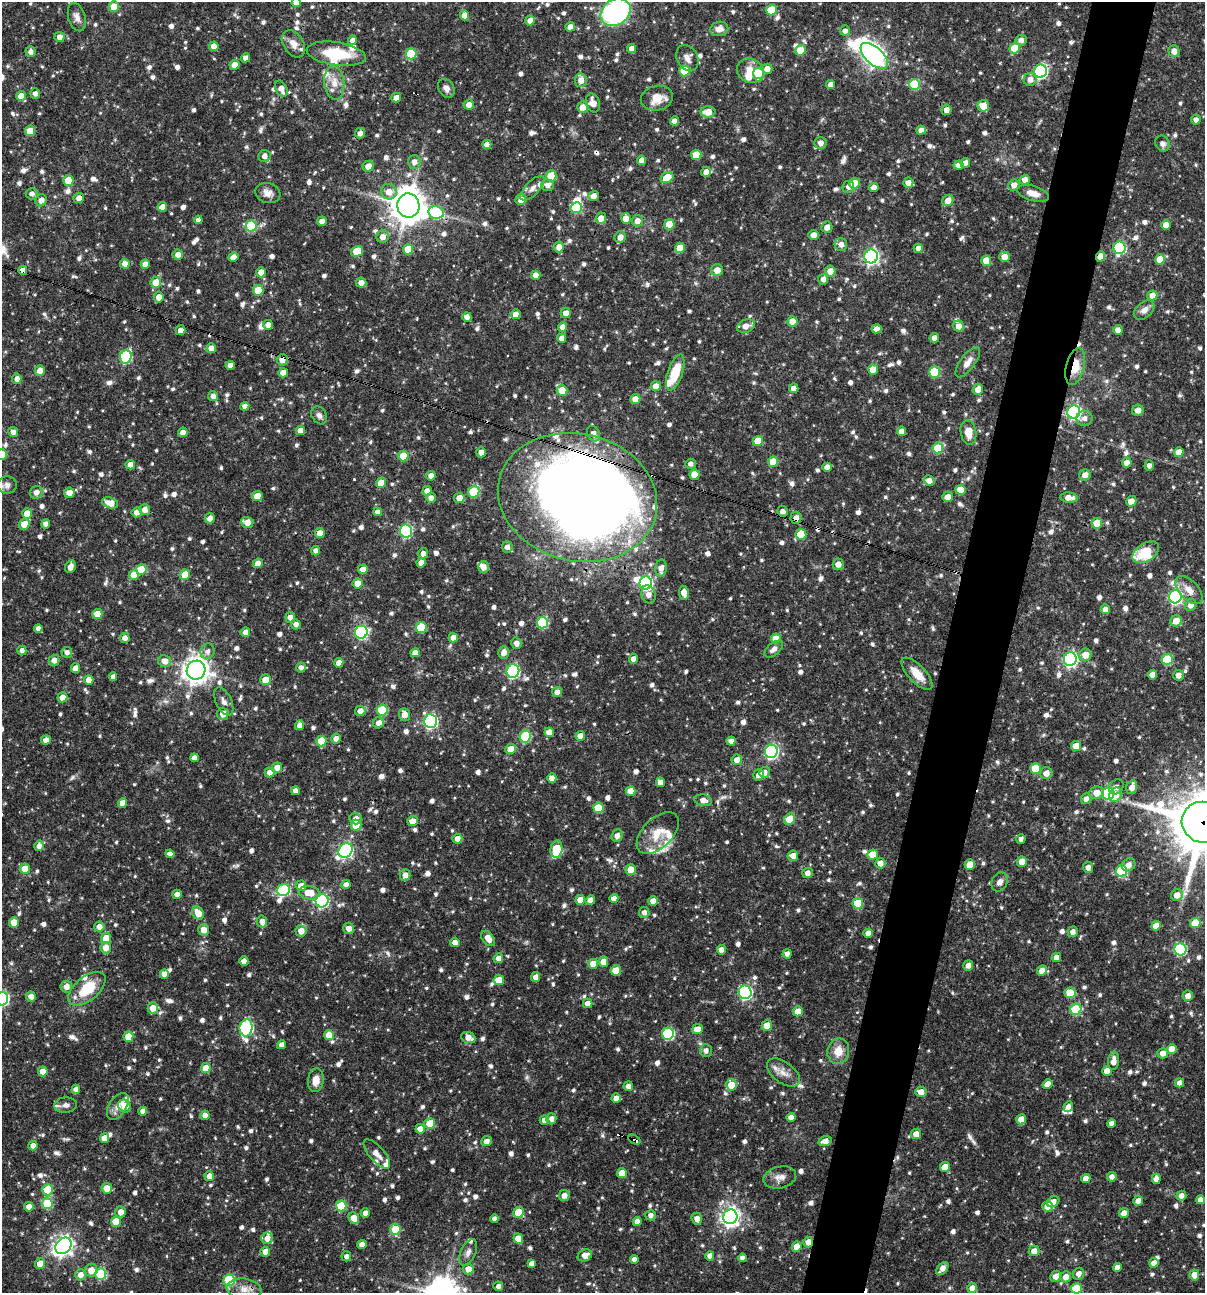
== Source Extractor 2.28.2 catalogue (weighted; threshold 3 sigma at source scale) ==
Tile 10 of 4 x 4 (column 2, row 3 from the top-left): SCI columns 1454-2656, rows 1293-2583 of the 5187 x 5168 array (HDU 1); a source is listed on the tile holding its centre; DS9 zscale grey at full resolution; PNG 1207 x 1295 px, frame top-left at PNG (2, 2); each listed source drawn as its Kron ellipse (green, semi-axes under 4 px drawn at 4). Shown black and unused: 5% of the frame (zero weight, under 3 of 4 exposures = <1% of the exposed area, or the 3 px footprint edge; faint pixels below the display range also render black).
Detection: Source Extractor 2.28.2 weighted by HDU 2 'WHT'; one run over the whole footprint, this tile lists its part. Background 0.066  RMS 0.0035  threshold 0.0157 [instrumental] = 3 sigma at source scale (4.5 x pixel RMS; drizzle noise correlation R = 1.50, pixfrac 1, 0.05/0.05 arcsec/px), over >= 5 px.
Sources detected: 1133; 3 inside a brighter object's white glare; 8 cosmic-ray / hot-pixel residue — neither listed nor drawn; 26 inside a brighter listed object's ellipse — not listed separately; of the other 1096, all 500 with FLUX_AUTO >= 1.51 (the completeness limit of this list) listed and drawn (596 fainter detections not listed), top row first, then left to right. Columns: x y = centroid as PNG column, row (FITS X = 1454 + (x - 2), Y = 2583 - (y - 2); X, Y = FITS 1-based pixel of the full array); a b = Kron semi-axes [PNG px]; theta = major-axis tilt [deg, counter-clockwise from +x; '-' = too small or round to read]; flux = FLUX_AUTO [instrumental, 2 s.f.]
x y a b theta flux
296 2 5 4 - 3.4
114 7 5 5 - 6.6
771 10 5 5 - 12
615 12 16 12 35 59
465 15 5 4 - 2.9
77 17 14 8 -74 2.1
530 20 5 5 - 2.3
570 27 5 5 - 2.2
719 29 9 7 11 2.4
845 31 5 5 - 1.6
59 37 5 5 - 2.4
352 40 5 4 - 1.7
1021 40 6 5 - 1.8
293 44 14 10 -58 3
214 46 5 4 - 3.6
632 48 4 4 - 2.2
1015 48 5 5 - 9.6
800 50 5 5 - 7.2
1174 51 6 5 - 2.4
31 52 5 5 - 1.6
336 54 30 11 -8 13
411 54 5 5 - 14
874 56 17 8 -41 200
246 58 4 4 - 2.1
687 58 14 10 -62 2.5
234 65 5 5 - 2.6
767 69 5 5 - 2.5
684 71 5 5 - 12
750 71 14 12 -28 4.6
1041 71 6 6 - 61
759 73 5 5 - 12
1030 79 6 6 - 2.3
581 80 7 6 - 2.8
334 83 17 10 -85 4.5
914 84 5 5 - 17
831 85 4 4 - 2.6
446 88 10 7 -56 1.9
281 89 9 5 -64 2.8
35 93 5 5 - 1.5
21 96 5 5 - 3.8
396 98 5 4 - 2.6
657 98 16 12 12 5.8
593 103 10 6 -70 3.5
469 105 5 5 - 2.2
983 106 6 5 - 5.7
583 107 5 5 - 3.1
946 110 5 5 - 2.1
708 112 7 5 1 4.5
1196 120 5 5 - 1.6
674 121 4 4 - 2
921 130 5 4 - 2.2
30 131 5 5 - 6.6
360 133 5 5 - 1.8
821 143 6 6 - 2
1162 143 8 7 - 1.6
487 145 4 4 - 2.3
696 155 5 5 - 5.9
264 156 6 6 - 1.6
642 160 4 4 - 2.7
414 162 7 6 - 2
965 163 5 4 - 2.9
958 165 5 4 - 2.5
368 166 5 5 - 3.6
706 172 5 5 - 2.5
551 176 5 5 - 8.2
667 177 6 5 - 7.7
68 180 5 5 - 6.5
1025 180 5 5 - 2.4
855 183 5 5 - 8.4
908 183 5 5 - 2.5
547 185 6 5 - 1.8
1014 185 6 5 - 2.3
848 187 6 5 - 1.5
874 187 5 4 - 2.3
532 188 16 7 46 2
389 192 8 7 - 3.4
268 193 13 10 -17 2.6
1033 193 16 7 -17 3.3
32 194 6 5 - 1.6
593 196 5 5 - 2.2
79 198 5 5 - 2
41 200 6 5 - 2.5
521 200 5 5 - 2.7
948 201 6 5 - 3.7
408 206 12 11 - 630
162 207 5 4 - 3
576 208 6 5 - 17
436 212 8 6 -10 26
601 218 6 5 - 3
626 218 5 5 - 3.6
198 220 4 4 - 1.9
322 221 5 4 - 2.1
637 221 6 5 - 2.5
669 224 5 5 - 9.7
1166 225 5 4 - 3.3
251 226 5 5 - 19
827 227 5 5 - 2.6
814 235 5 4 - 2.8
383 237 6 6 - 2.8
620 237 6 5 - 2.8
841 244 6 6 - 2
559 247 5 5 - 2.4
680 248 5 5 - 5.1
918 248 4 4 - 2.4
1120 248 6 6 - 38
408 249 5 5 - 7.7
357 251 6 5 - 8.6
178 255 5 5 - 2.3
871 256 7 6 - 85
1100 256 5 4 - 3.4
233 257 5 4 - 2.7
1004 257 5 5 - 2.9
1160 259 5 5 - 6.5
986 261 5 5 - 6
125 264 5 4 - 2.6
145 264 4 4 - 3
23 270 4 4 - 2.5
717 270 6 6 - 2.8
830 271 5 5 - 3.1
261 272 5 5 - 2.7
536 275 4 4 - 2.3
823 279 5 5 - 1.8
156 282 5 5 - 6.5
361 283 5 5 - 2.3
258 290 5 5 - 9.9
1152 295 5 5 - 2.7
159 297 5 5 - 2.5
1144 310 12 7 42 2.2
566 313 5 5 - 2.5
516 314 5 5 - 2.6
467 317 5 4 - 2.4
792 321 5 5 - 5
268 325 5 4 - 1.9
746 326 9 6 20 3.1
959 326 6 5 - 2.8
563 327 5 4 - 2.7
877 329 5 4 - 2.5
181 330 5 5 - 2.3
1118 330 5 4 - 2.3
562 338 4 4 - 2.2
934 338 5 5 - 2.2
211 348 5 5 - 3.5
126 357 7 6 - 27
282 360 5 5 - 2.8
968 362 18 7 53 2.7
230 365 4 4 - 2.1
1075 366 19 9 76 6.4
40 370 5 5 - 2.7
873 370 5 5 - 5.2
935 372 5 5 - 18
283 373 5 4 - 3.2
675 373 19 7 71 10
17 379 5 4 - 2.3
656 386 5 5 - 3.7
794 388 4 4 - 2.7
978 389 5 5 - 2.7
562 390 5 5 - 5.3
213 396 5 5 - 1.8
635 399 5 5 - 3.1
245 406 4 4 - 2
1138 410 6 5 - 2.6
1074 412 6 6 - 64
319 415 9 7 -59 1.5
1084 418 8 7 - 1.8
300 431 4 4 - 2.5
902 431 5 4 - 2.5
13 432 5 5 - 1.8
183 432 5 4 - 2.3
968 432 12 7 -80 4.2
593 434 8 6 -60 1.9
758 441 5 5 - 5.9
938 448 5 5 - 11
481 452 5 5 - 2.4
1179 452 5 5 - 4.2
2 454 5 5 - 4.8
403 456 5 5 - 8.1
773 462 5 5 - 7.5
1127 463 5 5 - 2.7
690 464 5 5 - 1.5
130 465 5 4 - 2.6
1149 465 5 4 - 1.5
827 467 4 4 - 2.3
694 474 5 5 - 5.7
1085 475 6 5 - 2.3
431 476 5 4 - 2.1
929 480 5 5 - 2.5
381 483 5 5 - 5.2
7 485 9 9 - 1.6
960 490 5 5 - 5.6
427 491 5 4 - 2
36 492 6 6 - 2.1
474 492 6 5 - 16
69 493 5 5 - 3
257 496 5 5 - 4
577 497 80 63 -13 580
947 497 5 5 - 2.8
431 498 5 5 - 1.8
459 498 5 5 - 3.6
1069 498 8 5 -6 2.9
1131 501 5 5 - 3.4
110 503 8 5 -16 4.3
144 510 5 5 - 2.2
783 511 5 5 - 1.9
137 512 5 5 - 2.5
378 512 4 4 - 1.6
27 514 5 5 - 6.1
210 518 5 5 - 2.4
796 518 6 5 - 1.8
247 522 6 5 - 3.2
1097 523 5 5 - 5.9
24 524 6 5 - 6.3
46 524 4 4 - 1.9
406 531 6 6 - 37
320 533 5 5 - 3
801 534 5 5 - 10
507 547 5 5 - 1.7
316 551 5 4 - 1.6
1146 552 15 9 33 13
423 553 5 5 - 1.9
258 563 5 4 - 2.1
421 563 4 4 - 2.2
838 564 5 5 - 2.4
70 567 6 5 - 2
483 567 6 5 - 2.6
661 568 8 6 84 2.4
363 569 5 4 - 2.5
141 570 5 5 - 8.4
134 575 5 5 - 5
185 575 5 5 - 8.2
358 583 5 5 - 4.7
646 583 6 6 - 54
1189 590 17 9 -46 3.7
684 593 7 5 -82 2.8
648 595 9 7 -72 2.3
1175 597 6 6 - 63
1191 605 6 5 - 2.7
1105 609 5 4 - 2.2
97 614 5 5 - 5.7
290 617 5 5 - 1.8
1176 621 6 5 - 4.1
542 623 6 5 - 25
296 624 5 5 - 1.7
421 627 5 5 - 11
38 628 4 4 - 1.6
245 632 5 4 - 2.4
361 632 6 6 - 49
125 638 5 5 - 2.3
453 638 5 4 - 2.8
776 639 5 5 - 5.5
516 643 6 5 - 1.8
774 649 11 6 40 1.8
22 650 5 4 - 1.6
207 651 8 7 - 1.7
67 652 5 5 - 1.6
504 652 6 5 - 2.3
415 653 5 4 - 2.8
1085 655 6 6 - 4.2
634 659 5 4 - 2.3
1070 659 7 6 - 68
1167 659 6 5 - 17
54 660 5 5 - 2.4
165 661 6 6 - 2.9
339 663 5 4 - 3.1
76 668 5 4 - 3.1
301 668 5 4 - 1.7
196 670 9 9 - 330
513 671 7 6 - 45
917 674 20 8 -47 5.4
1152 675 5 4 - 3.5
1178 675 5 5 - 1.6
113 677 4 4 - 1.6
89 680 5 4 - 3
265 680 5 5 - 4.5
557 692 5 5 - 1.8
62 697 5 5 - 3.8
224 701 15 8 -64 2
382 710 5 5 - 15
360 711 5 5 - 2.3
223 714 6 6 - 2.6
405 715 6 5 - 2.7
430 721 7 6 - 62
379 723 5 5 - 2.3
299 725 5 4 - 2.4
549 732 5 4 - 3.2
525 736 6 5 - 24
580 736 5 4 - 2.8
336 739 5 5 - 2.1
46 740 5 4 - 2.2
321 741 5 5 - 9.3
731 741 4 4 - 1.9
1076 746 5 5 - 5.5
510 749 5 5 - 4.4
771 751 7 6 - 67
194 758 4 4 - 1.9
737 760 5 5 - 2.7
277 768 5 5 - 3.8
1035 768 5 5 - 11
270 772 5 5 - 2.5
764 772 5 5 - 2.7
1046 773 6 6 - 2.9
759 775 6 5 - 2.4
552 778 4 4 - 2.7
660 782 5 4 - 2.6
1116 787 8 6 48 1.7
1132 787 7 5 75 2.7
295 791 4 4 - 2.1
630 791 5 5 - 4.1
1097 793 7 6 - 4
1108 794 6 6 - 33
1116 795 7 6 - 4.1
1086 799 5 5 - 1.6
703 800 9 5 -10 2.3
123 803 5 4 - 3.9
598 808 5 5 - 8.3
356 819 6 5 - 2.3
790 819 6 5 - 7.9
412 821 5 5 - 2.9
1204 822 22 20 -22 2100
356 825 5 5 - 7.3
658 833 26 14 45 6.7
617 836 6 5 - 1.7
457 839 5 5 - 2.3
1021 839 5 4 - 1.6
39 846 5 4 - 1.8
556 849 8 6 83 13
346 850 8 6 49 69
170 854 4 4 - 1.8
872 855 5 5 - 5.5
793 856 5 5 - 2.6
1022 862 5 5 - 4.2
880 863 5 5 - 2.5
970 865 5 5 - 6.6
1129 865 7 6 - 1.9
1088 867 5 5 - 1.8
25 869 5 5 - 6.2
631 870 5 5 - 4.8
1121 871 6 5 - 23
808 873 5 5 - 2.1
405 875 6 5 - 2.1
1000 882 10 7 64 1.9
346 885 5 4 - 2.2
301 886 5 5 - 3.3
284 890 6 6 - 34
309 893 10 6 -9 5.2
177 894 4 4 - 2.2
1177 895 6 5 - 3
614 898 4 4 - 2.3
580 900 5 5 - 4.7
590 900 5 4 - 2.5
322 901 6 6 - 49
653 901 5 5 - 2.4
858 903 5 5 - 10
644 912 5 5 - 1.7
198 913 7 5 -58 5.3
14 922 5 5 - 5.7
262 922 6 5 - 2.6
1195 923 5 5 - 8.6
1156 926 5 4 - 3.5
99 927 5 5 - 2.5
349 928 6 5 - 2.5
204 930 6 5 - 3
301 931 5 5 - 3.2
1073 932 5 5 - 1.8
868 933 4 4 - 2.4
106 938 5 5 - 6.3
488 938 9 5 -51 3.5
455 942 5 4 - 2.6
106 948 6 5 - 3.6
1180 949 6 6 - 35
721 950 4 4 - 2.5
787 954 5 4 - 2
1056 957 5 4 - 2.2
498 958 5 4 - 2.4
244 961 5 4 - 2.4
603 962 5 4 - 3.7
593 964 5 5 - 4.5
968 965 5 5 - 2
616 970 5 5 - 5.7
1042 970 5 5 - 2.5
164 974 5 4 - 2.8
536 977 5 4 - 1.8
499 980 5 5 - 6.5
66 987 6 6 - 2.2
87 989 22 12 40 12
745 992 7 6 - 53
1070 993 5 5 - 9.2
31 996 5 5 - 2.3
1188 996 5 5 - 2.4
2 999 7 6 - 54
588 1003 5 4 - 2.5
153 1008 6 5 - 4.3
1076 1009 5 5 - 19
798 1011 5 5 - 4.2
767 1025 5 5 - 5.3
246 1028 9 6 83 46
697 1029 5 5 - 2.8
668 1034 6 6 - 34
329 1035 5 5 - 5
128 1037 5 5 - 7
468 1038 7 5 -22 2.8
281 1045 4 4 - 1.8
1172 1049 5 5 - 4.6
706 1051 6 6 - 1.7
838 1051 13 11 78 4.7
1163 1053 5 5 - 2.4
1113 1061 9 5 85 3
206 1068 5 5 - 6.1
43 1071 5 4 - 4.5
1107 1071 5 4 - 3.8
783 1073 19 10 -36 3.4
316 1080 12 8 82 3.5
1179 1083 4 4 - 2.1
1047 1084 5 4 - 2.5
731 1085 6 5 - 6.7
628 1086 5 4 - 1.8
76 1089 5 4 - 2.3
921 1092 5 5 - 2.6
616 1098 5 4 - 2.4
66 1105 11 7 4 2
118 1106 15 8 57 2.7
124 1106 7 6 - 4.4
1068 1107 5 4 - 1.8
143 1111 4 4 - 2
205 1115 5 4 - 2.4
791 1117 4 4 - 2.3
551 1119 5 5 - 1.8
1021 1119 5 5 - 4.2
544 1120 4 4 - 2.1
430 1123 5 5 - 5.6
1111 1123 4 4 - 2
420 1129 4 4 - 2.5
916 1134 5 5 - 2.9
104 1138 5 4 - 2.9
634 1140 6 3 -28 3.8
487 1141 5 4 - 1.7
825 1141 7 5 13 2.4
33 1146 5 4 - 2.2
377 1154 18 7 -49 2.5
945 1167 5 5 - 4.7
622 1173 5 5 - 5.7
209 1176 5 5 - 3.2
780 1177 16 11 13 2.8
1112 1177 5 4 - 1.8
1086 1178 5 4 - 2.7
1156 1179 5 4 - 2
107 1188 5 5 - 4.4
48 1190 5 5 - 13
564 1196 5 5 - 2.4
1181 1196 5 5 - 2.2
1200 1200 4 4 - 2.3
1138 1201 5 4 - 2.2
1053 1202 6 5 - 3.3
47 1204 5 5 - 15
341 1206 5 5 - 14
1047 1206 5 5 - 3.1
29 1207 5 5 - 2.1
121 1212 5 5 - 2.6
518 1212 5 5 - 9.1
365 1213 5 4 - 2.2
1124 1213 5 5 - 3
651 1215 5 5 - 1.6
730 1217 7 7 - 170
354 1218 6 5 - 4.5
494 1219 4 4 - 1.6
697 1219 6 5 - 2.3
637 1221 4 4 - 2.3
116 1222 5 5 - 9
395 1229 5 5 - 8.7
267 1238 6 5 - 2.4
518 1238 5 4 - 3.5
808 1242 5 5 - 2.8
362 1244 5 4 - 2.7
64 1246 9 7 48 170
797 1247 5 5 - 4.8
1034 1251 5 5 - 2.7
265 1252 5 4 - 3.4
468 1252 14 7 65 1.9
585 1255 7 5 29 2.7
346 1256 5 5 - 1.6
710 1256 4 4 - 2.3
742 1258 4 4 - 1.6
634 1259 4 4 - 2
40 1263 5 5 - 4.2
1154 1263 5 4 - 2.3
532 1264 4 4 - 2.2
1117 1267 4 4 - 2.4
942 1268 7 4 51 2.6
468 1269 5 5 - 2.8
91 1270 6 6 - 4
101 1274 6 5 - 25
1079 1274 6 5 - 2.1
80 1275 5 5 - 2.4
1194 1275 5 5 - 3.3
1055 1276 6 5 - 2.3
1066 1277 5 5 - 2.9
229 1280 6 5 - 19
498 1286 5 5 - 1.5
972 1288 5 4 - 2.3
1076 1288 5 5 - 11
244 1289 17 10 -8 3.8
Overlapping masked pixels (flux is a lower limit): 15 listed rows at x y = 281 89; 79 198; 408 206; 383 237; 1100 256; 23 270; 282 360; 1075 366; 1074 412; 577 497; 796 518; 406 531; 1204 822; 634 1140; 808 1242
Isophote crosses this tile's border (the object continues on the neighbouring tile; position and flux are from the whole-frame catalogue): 5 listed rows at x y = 296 2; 615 12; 2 454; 1204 822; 2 999